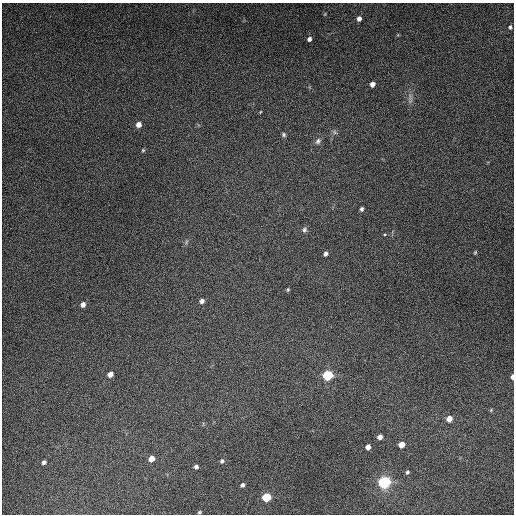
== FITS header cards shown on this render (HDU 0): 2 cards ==
NAXIS1  =                  512
NAXIS2  =                  512

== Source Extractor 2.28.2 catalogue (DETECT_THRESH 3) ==
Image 512 x 512 px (HDU 0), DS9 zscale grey, 1 PNG px = 1 image px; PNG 516 x 516 px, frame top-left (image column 1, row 512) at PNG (2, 3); no overlay
Background 5410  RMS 320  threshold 974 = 3 sigma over >= 5 px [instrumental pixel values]
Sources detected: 38; all 38 listed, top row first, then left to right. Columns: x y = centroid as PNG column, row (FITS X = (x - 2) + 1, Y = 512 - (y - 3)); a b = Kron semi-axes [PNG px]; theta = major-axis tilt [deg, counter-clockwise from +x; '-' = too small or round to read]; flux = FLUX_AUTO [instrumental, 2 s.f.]
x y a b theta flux
325 14 5 3 - 2.1e+04
359 18 6 5 - 8.7e+04
510 27 5 4 - 3.3e+04
309 39 6 5 - 6.5e+04
372 84 5 4 - 1.0e+05
410 97 16 4 -79 8.5e+04
260 112 4 3 - 1.6e+04
138 124 6 5 - 1.3e+05
334 132 8 5 -37 4.9e+04
284 135 5 5 - 3.9e+04
318 141 8 7 - 7.4e+04
143 150 5 4 - 2.8e+04
362 209 5 4 - 4.7e+04
304 230 7 6 - 5.6e+04
385 234 3 3 - 5.3e+04
186 242 7 4 72 3.5e+04
475 252 5 4 - 2.5e+04
326 254 5 4 - 6.2e+04
288 290 5 4 - 2.8e+04
202 301 6 5 - 7.9e+04
83 305 6 6 - 9.7e+04
110 374 5 5 - 1.2e+05
328 375 7 7 - 9.1e+05
512 377 5 3 - 6.9e+04
491 410 5 4 - 2.3e+04
449 419 6 6 - 1.7e+05
380 437 5 5 - 1.0e+05
401 444 5 5 - 1.9e+05
368 447 5 4 - 9.7e+04
151 459 6 5 - 1.6e+05
222 461 6 5 - 4.5e+04
44 462 5 4 - 5.8e+04
196 467 4 4 - 5.6e+04
407 472 6 5 - 3.8e+04
385 482 10 8 10 1.4e+06
242 485 6 4 47 5.0e+04
266 497 6 6 - 5.9e+05
199 512 5 4 - 2.8e+04
At the frame edge (FLAGS 8, measured only in part): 1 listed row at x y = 512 377